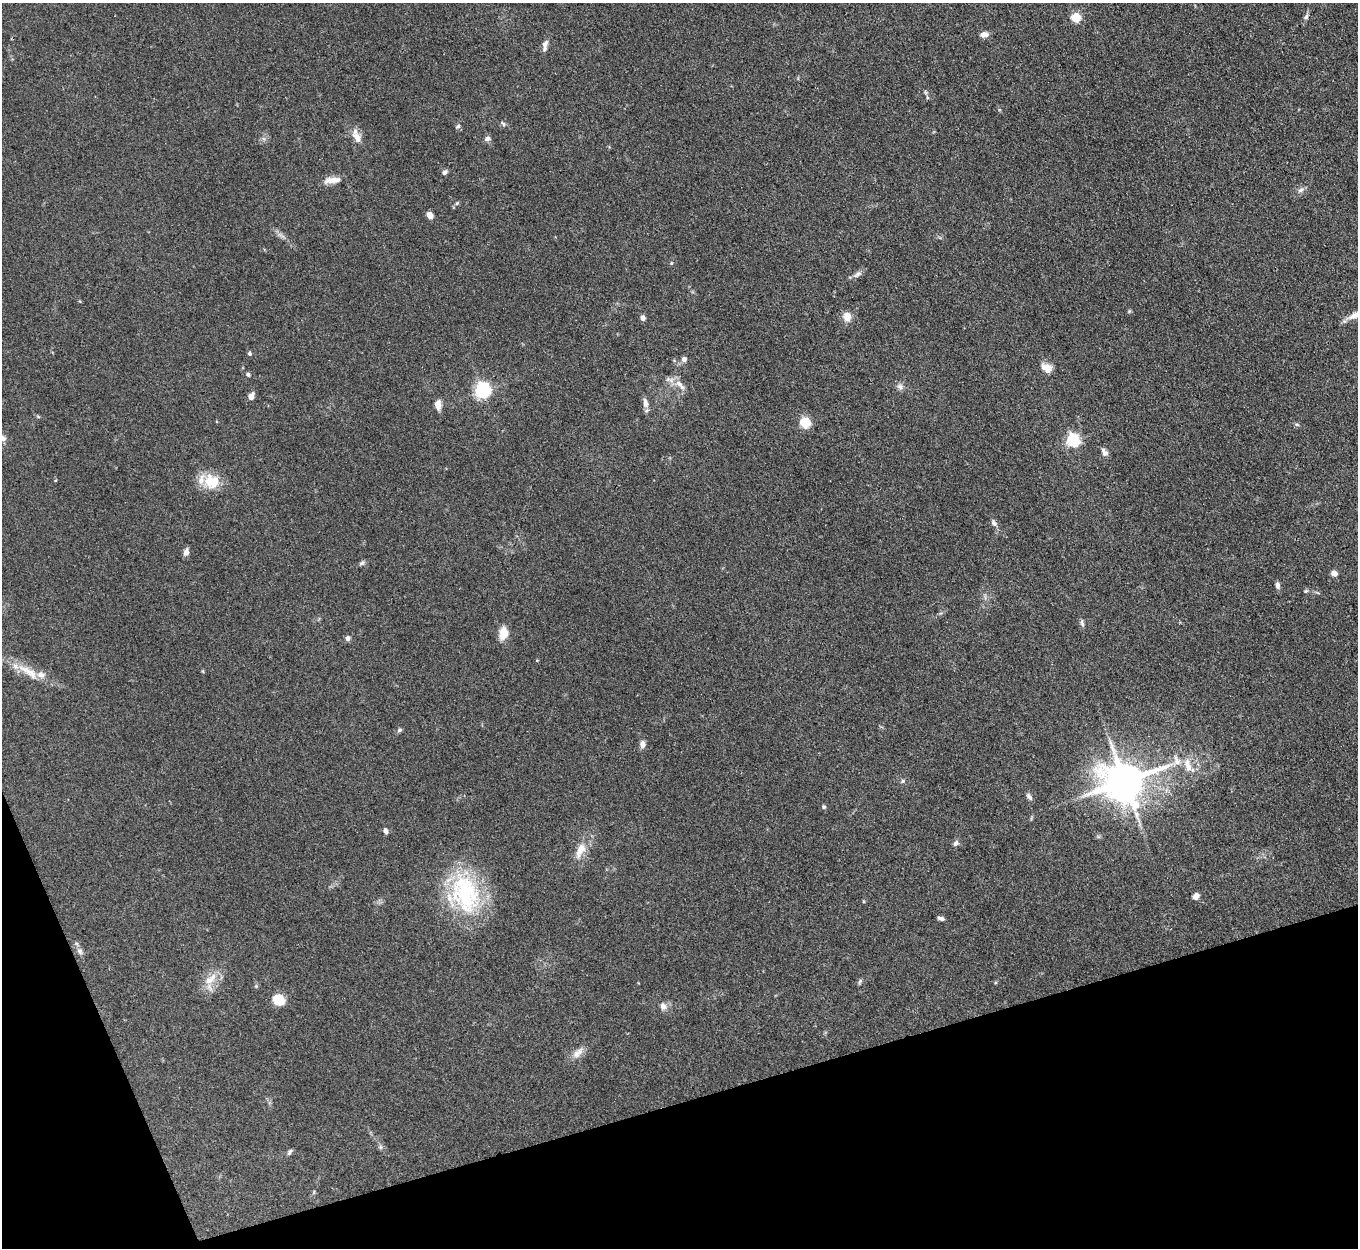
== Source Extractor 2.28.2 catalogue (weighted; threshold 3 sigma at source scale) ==
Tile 14 of 4 x 4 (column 2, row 4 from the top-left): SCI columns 1358-2713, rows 277-1522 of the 5427 x 5413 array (HDU 1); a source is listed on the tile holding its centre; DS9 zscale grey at full resolution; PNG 1360 x 1250 px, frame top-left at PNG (2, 3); no overlay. Shown black and unused: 15% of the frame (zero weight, under 3 of 4 exposures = <1% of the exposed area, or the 3 px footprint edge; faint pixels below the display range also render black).
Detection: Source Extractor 2.28.2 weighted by HDU 2 'WHT'; one run over the whole footprint, this tile lists its part. Background 0.107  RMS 0.0065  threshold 0.0295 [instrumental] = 3 sigma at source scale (4.5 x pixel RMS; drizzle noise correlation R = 1.50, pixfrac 1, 0.05/0.05 arcsec/px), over >= 5 px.
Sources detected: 80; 8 inside a brighter listed object's ellipse — not listed separately; the other 72 listed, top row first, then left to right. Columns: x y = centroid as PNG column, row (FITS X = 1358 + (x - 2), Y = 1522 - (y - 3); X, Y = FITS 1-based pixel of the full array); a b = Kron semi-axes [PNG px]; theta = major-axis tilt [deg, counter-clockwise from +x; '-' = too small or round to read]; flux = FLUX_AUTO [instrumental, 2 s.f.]
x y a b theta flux
1306 17 8 6 48 1.6
1076 18 5 5 - 36
984 35 9 6 2 3.9
545 44 11 7 66 2.8
927 97 6 4 -72 0.86
503 124 8 4 -56 1.1
458 126 7 4 30 1.1
357 137 15 9 -54 5.4
487 139 7 6 - 2.4
444 172 7 5 32 1.8
332 180 23 7 6 6.4
1301 190 11 6 40 2.4
457 203 5 4 - 0.95
430 215 6 5 - 5.3
279 234 5 5 - 1.4
671 263 5 4 - 0.74
858 274 14 7 36 2.6
1355 315 25 7 29 6.3
847 317 11 9 -82 6.1
643 318 6 5 - 2.6
250 354 5 4 - 1.2
684 359 8 7 - 2.3
1046 367 14 10 -31 6.1
248 374 6 5 - 1.3
680 385 19 7 -45 4.6
900 387 9 8 - 2.6
482 391 6 6 - 180
251 396 7 5 65 4.3
645 403 14 7 -76 3.7
438 405 12 7 -85 4.3
38 417 6 4 -20 0.79
805 423 5 5 - 53
1297 424 7 3 -9 0.97
3 438 8 7 - 1.9
1073 440 6 6 - 110
1104 452 11 7 -56 2.5
212 482 22 19 -11 16
994 523 10 7 -53 2.3
186 552 10 6 72 2.7
362 563 8 6 44 1.4
1334 573 7 6 - 3.1
1277 585 8 5 -79 2.2
1306 591 6 4 43 0.89
1082 623 10 5 -78 1.7
503 633 16 10 80 8
348 638 6 5 - 2.3
537 660 4 4 - 0.56
28 671 39 10 -33 14
203 671 5 3 - 0.6
399 730 8 5 28 1.3
642 744 9 7 -89 3.1
1187 765 22 10 -72 9.1
903 781 7 4 28 1.1
1124 781 13 12 - 2100
1029 797 10 5 -45 1.9
824 807 6 5 - 1.1
386 831 8 5 -74 1.7
956 843 9 6 51 2
580 850 20 9 64 9.6
465 893 51 33 -72 74
1196 896 7 6 - 3.1
941 918 7 4 -11 1.9
79 951 10 7 -64 2.5
210 979 23 10 41 9.8
860 981 8 4 55 1.1
256 986 5 5 - 0.79
278 1000 11 8 -43 17
663 1006 9 8 - 3.5
578 1053 19 9 43 5.4
380 1147 6 6 - 1.4
290 1152 9 5 57 1.5
314 1192 6 3 72 0.82
Isophote crosses this tile's border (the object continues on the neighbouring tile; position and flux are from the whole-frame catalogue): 2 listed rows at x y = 1355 315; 3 438